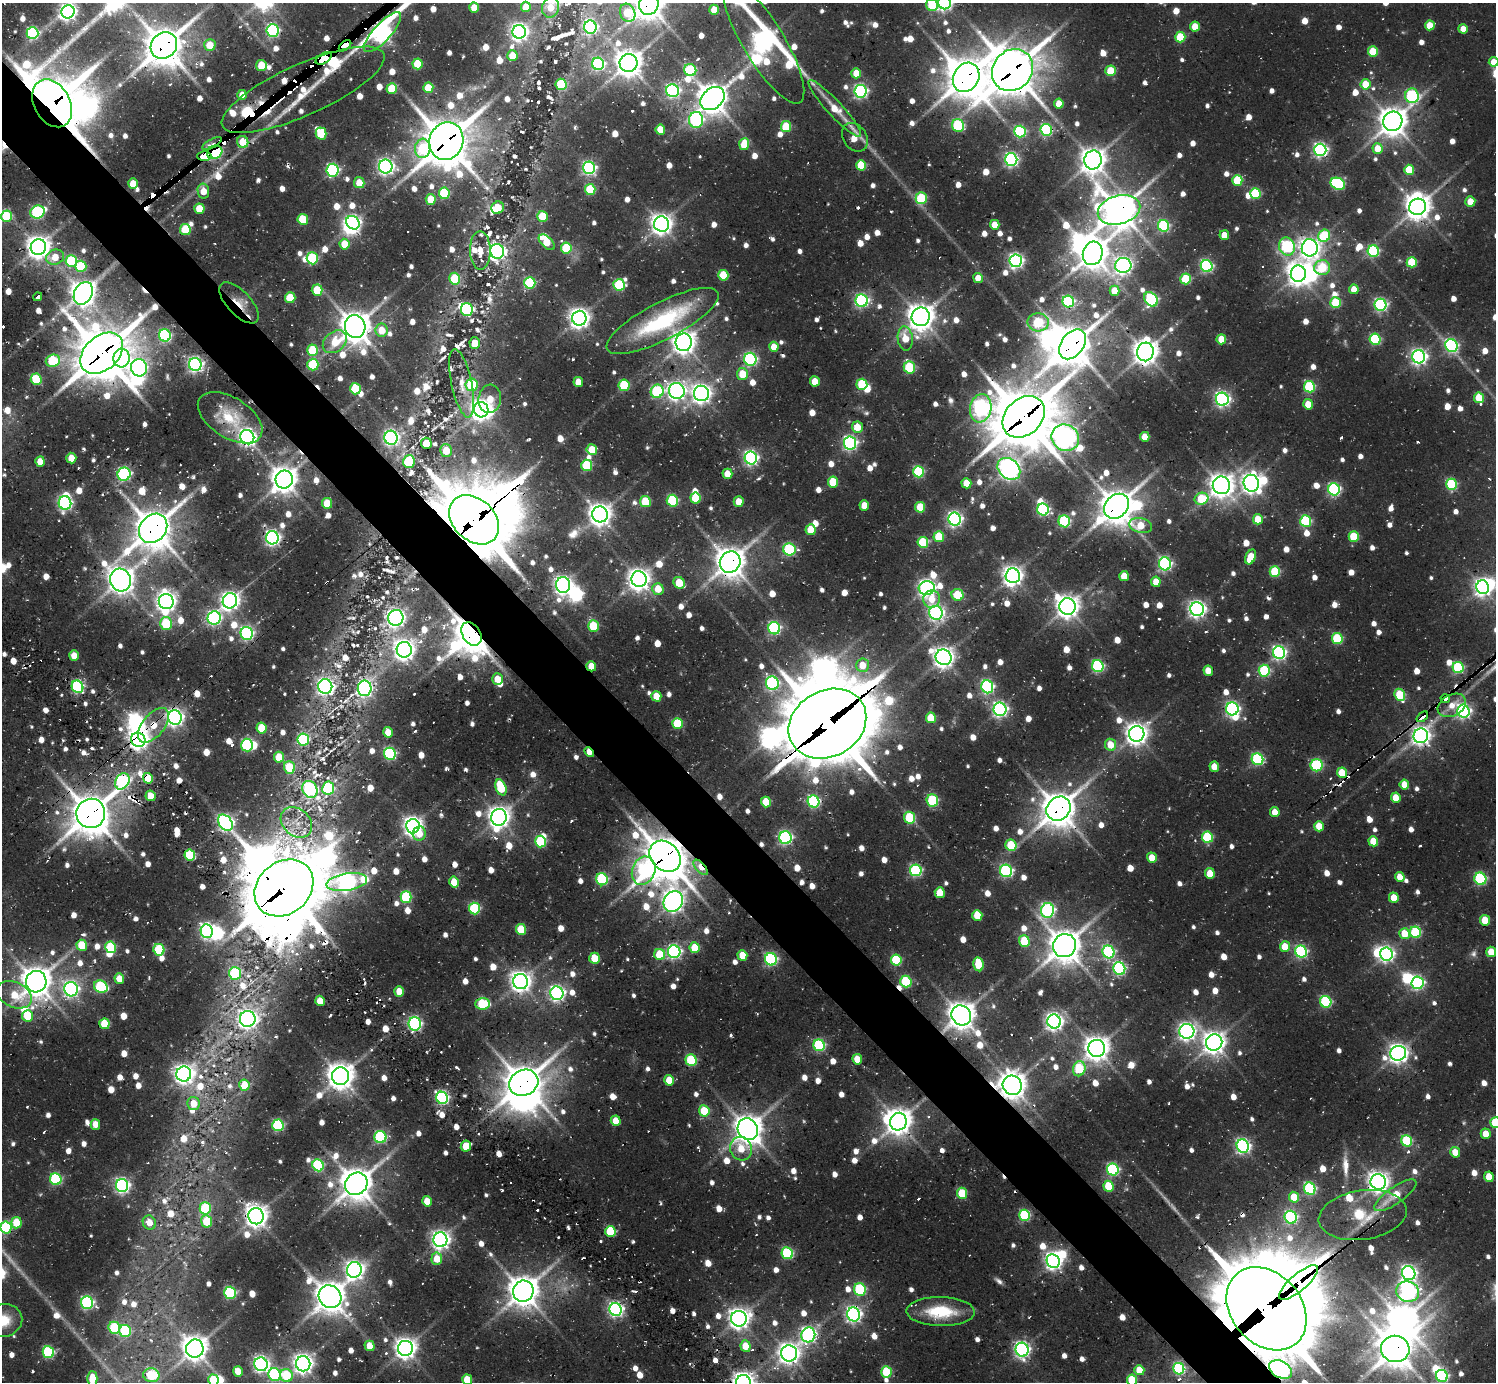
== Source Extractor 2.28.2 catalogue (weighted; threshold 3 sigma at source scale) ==
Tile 11 of 4 x 4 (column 3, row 3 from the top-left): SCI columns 3256-4749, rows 1994-3373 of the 6308 x 6285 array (HDU 1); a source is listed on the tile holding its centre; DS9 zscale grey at full resolution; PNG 1498 x 1384 px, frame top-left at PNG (2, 3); each listed source drawn as its Kron ellipse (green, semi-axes under 4 px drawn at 4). Shown black and unused: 5% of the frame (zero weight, under 2 of 3 exposures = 12% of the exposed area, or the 3 px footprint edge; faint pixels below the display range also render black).
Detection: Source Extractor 2.28.2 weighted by HDU 2 'WHT'; one run over the whole footprint, this tile lists its part. Background 0.152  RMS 0.011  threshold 0.051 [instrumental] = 3 sigma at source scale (4.5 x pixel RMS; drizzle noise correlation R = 1.50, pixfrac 1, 0.05/0.05 arcsec/px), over >= 5 px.
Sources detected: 1337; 14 too faint to see at this stretch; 45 inside a brighter object's white glare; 40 cosmic-ray / hot-pixel residue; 4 long thin detections or spike segments (spike, bleed or trail) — neither listed nor drawn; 21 inside a brighter listed object's ellipse — not listed separately; of the other 1213, all 500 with FLUX_AUTO >= 17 (the completeness limit of this list) listed and drawn (713 fainter detections not listed), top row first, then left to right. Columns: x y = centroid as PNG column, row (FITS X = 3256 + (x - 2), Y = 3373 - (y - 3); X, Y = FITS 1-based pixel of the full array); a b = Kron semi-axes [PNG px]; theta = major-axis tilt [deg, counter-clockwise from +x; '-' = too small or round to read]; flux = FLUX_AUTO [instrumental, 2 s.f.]
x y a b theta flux
944 3 6 6 - 380
649 4 11 9 75 1900
932 5 6 6 - 75
526 7 5 5 - 24
551 7 10 8 71 19
474 8 5 5 - 23
714 10 5 4 - 26
68 12 7 6 - 440
628 13 9 7 -64 44
1430 25 5 5 - 27
590 27 6 6 - 260
1195 27 5 5 - 30
1463 29 4 4 - 18
273 31 6 6 - 210
383 32 26 9 48 590
519 32 7 6 - 560
32 33 6 6 - 160
1180 37 5 5 - 46
764 42 70 20 -59 1200
210 45 6 6 - 21
164 46 14 12 44 2900
345 46 7 4 40 420
1373 52 5 5 - 47
512 56 5 5 - 25
324 58 9 5 31 3000
1494 62 5 5 - 17
629 63 9 9 - 1400
417 64 5 5 - 42
598 64 6 6 - 210
261 65 5 5 - 36
690 70 6 6 - 89
1012 70 22 19 50 3800
1111 71 5 5 - 41
856 73 5 5 - 23
966 77 15 12 60 2900
561 84 6 5 - 69
1366 84 5 5 - 30
392 88 5 5 - 45
428 88 5 5 - 31
303 90 88 25 24 2200
673 91 6 6 - 260
860 91 6 6 - 280
242 95 5 5 - 18
1412 96 7 7 - 160
712 99 13 10 41 1800
52 103 25 18 -61 5600
1059 104 5 4 - 20
835 108 38 7 -47 30
696 120 8 7 - 200
1393 121 10 9 - 1600
958 126 6 6 - 100
786 127 5 5 - 56
660 130 5 5 - 27
1046 130 6 5 - 150
1020 131 6 5 - 150
321 133 6 5 - 57
855 137 15 11 -56 22
446 141 19 17 67 4000
243 142 6 5 - 28
212 144 11 3 29 45
744 144 6 5 - 36
423 148 9 7 85 56
1378 148 5 5 - 22
1320 150 6 6 - 310
215 152 8 6 26 540
204 156 7 4 -1 1700
1011 160 6 6 - 280
1093 160 9 8 - 1400
861 165 5 5 - 42
386 166 7 6 - 450
589 168 6 6 - 230
332 170 6 6 - 220
1409 170 5 5 - 48
1237 180 5 5 - 59
359 183 5 5 - 20
133 184 5 5 - 26
1338 184 7 5 -25 150
590 190 5 5 - 68
203 191 7 5 -79 19
444 193 6 5 - 80
1255 193 5 5 - 80
921 198 6 5 - 80
431 199 5 5 - 30
1470 201 5 5 - 21
1418 207 8 8 - 1200
498 208 6 6 - 35
199 209 5 5 - 34
1119 210 22 14 15 2400
37 212 7 6 - 150
7 216 5 5 - 79
542 216 5 5 - 36
303 219 5 5 - 53
353 223 7 6 - 320
661 224 7 7 - 900
995 225 5 4 - 21
1164 226 6 5 - 130
185 230 5 5 - 70
1224 235 5 4 - 19
1324 236 6 5 - 81
547 242 10 5 -43 33
344 244 5 5 - 27
38 247 8 7 - 1100
1287 247 9 8 - 130
566 248 5 5 - 65
1310 248 8 8 - 790
480 250 19 10 -89 18
497 251 7 7 - 450
1373 251 6 5 - 130
1093 253 12 10 74 1900
55 257 9 7 17 19
312 258 6 5 - 110
71 261 6 5 - 110
1016 261 6 6 - 370
1412 262 5 5 - 59
1123 265 8 7 - 570
81 266 6 5 - 74
1207 266 6 5 - 200
1322 268 8 7 - 54
1298 274 8 7 - 950
723 275 5 5 - 49
978 278 5 4 - 17
454 279 6 5 - 47
1186 279 5 5 - 69
530 283 6 5 - 110
619 285 6 6 - 88
1354 289 5 4 - 19
317 290 5 5 - 45
1115 291 5 5 - 24
83 293 12 8 61 1400
38 297 4 4 - 76
290 298 5 5 - 35
1151 299 8 6 -51 180
862 301 6 6 - 250
1068 302 6 5 - 160
239 303 26 12 -47 19
1336 303 5 5 - 64
1380 305 6 6 - 240
467 309 6 6 - 150
921 317 9 9 - 1400
579 318 7 7 - 790
662 321 62 18 27 130
1038 322 10 9 - 86
355 327 11 10 - 2000
382 330 6 6 - 22
165 335 6 6 - 170
905 339 12 7 -82 25
1221 339 5 5 - 28
1375 339 5 5 - 110
335 342 13 10 40 29
684 342 9 8 - 1200
475 343 6 5 - 19
1073 344 17 11 53 2800
1451 346 6 6 - 220
774 347 5 4 - 18
313 350 5 5 - 65
1145 352 9 8 - 1300
102 353 24 17 43 5000
1419 357 6 6 - 410
121 358 9 8 - 160
750 359 6 6 - 210
53 361 7 6 - 83
195 364 6 6 - 360
313 365 6 5 - 74
909 367 6 5 - 82
139 368 8 8 - 310
742 374 6 5 - 29
36 379 6 5 - 68
815 381 5 5 - 25
578 382 5 5 - 20
462 383 35 10 -78 22
862 384 5 5 - 74
472 385 6 6 - 65
624 385 6 5 - 76
1309 387 5 5 - 110
355 389 6 5 - 48
657 391 7 6 - 130
677 391 8 8 - 580
701 393 8 7 - 740
1479 398 5 5 - 39
490 399 14 11 82 20
1222 399 6 6 - 380
1308 404 5 4 - 26
981 408 14 10 80 400
481 410 7 7 - 870
1024 417 23 18 44 5200
230 418 36 20 -32 41
857 427 5 5 - 23
247 437 7 6 - 520
1145 437 5 4 - 22
391 438 7 6 - 370
1065 438 14 13 - 890
426 443 5 5 - 25
850 443 6 6 - 300
592 450 5 5 - 33
446 451 6 6 - 24
71 458 5 5 - 23
751 458 6 6 - 330
40 461 5 5 - 18
409 461 6 6 - 65
587 465 5 5 - 80
1009 469 12 9 -42 900
918 472 6 5 - 100
124 474 6 6 - 220
727 474 5 5 - 22
284 479 9 8 - 1400
833 482 5 5 - 42
966 483 5 5 - 24
1251 483 8 7 - 740
1451 484 6 5 - 110
1221 485 9 8 - 1100
1334 489 6 6 - 190
695 498 5 5 - 51
1202 499 7 6 - 55
672 501 6 5 - 110
645 502 5 5 - 54
739 502 5 5 - 23
65 503 7 6 - 280
327 503 5 5 - 40
864 505 5 4 - 20
1116 506 14 11 44 2300
920 507 5 5 - 40
1043 509 6 6 - 200
600 514 8 8 - 1100
955 519 6 6 - 360
1258 519 5 5 - 28
474 520 28 20 -44 9100
1064 521 6 5 - 120
1306 521 6 5 - 120
1141 525 11 7 -14 34
153 528 16 13 50 2800
811 530 5 5 - 28
1354 536 5 5 - 49
939 537 5 5 - 47
272 538 6 6 - 380
923 542 5 5 - 68
789 549 6 6 - 150
1251 557 8 5 65 31
730 562 11 10 - 1900
1165 564 6 6 - 230
1275 572 5 5 - 74
1013 576 7 7 - 770
1124 576 5 5 - 25
639 579 8 7 - 960
120 580 11 10 - 1500
1156 582 5 5 - 21
679 583 6 5 - 33
563 585 8 7 - 630
1483 587 7 6 - 540
927 588 8 7 - 510
658 589 6 5 - 23
957 595 6 5 - 53
932 599 8 8 - 18
166 601 7 7 - 730
230 601 7 7 - 650
1068 606 8 8 - 1100
1197 609 7 6 - 510
936 613 7 6 - 360
214 618 7 6 - 270
396 618 8 7 - 520
166 624 6 6 - 81
593 626 5 5 - 53
774 628 6 6 - 190
247 633 6 6 - 250
471 634 13 9 -59 2600
1337 639 5 5 - 83
404 650 8 7 - 880
1279 653 6 6 - 310
74 656 5 5 - 20
944 657 8 7 - 890
862 665 7 6 - 21
591 666 5 5 - 21
1098 666 6 5 - 170
1458 667 6 5 - 110
1208 671 5 4 - 20
1264 671 6 5 - 95
498 679 6 5 - 22
772 683 7 6 - 220
78 687 6 5 - 190
325 687 7 7 - 420
987 687 6 6 - 230
365 688 8 7 - 310
1400 695 6 5 - 65
656 696 5 5 - 27
1445 699 5 3 - 50
1452 705 15 10 28 32
1000 709 7 6 - 370
1232 709 6 6 - 290
1463 711 6 6 - 310
175 717 7 7 - 510
1422 717 7 3 39 59
931 718 5 5 - 41
677 724 5 5 - 58
827 724 41 33 30 11000
154 725 20 11 52 27
261 728 5 5 - 37
388 732 5 4 - 18
1137 734 8 7 - 950
1421 736 7 7 - 590
303 739 6 6 - 100
138 740 7 7 - 750
247 745 6 6 - 130
1110 745 6 5 - 22
589 752 5 3 - 18
390 754 6 5 - 170
279 757 5 5 - 32
1257 759 6 5 - 150
1317 765 6 6 - 120
289 767 6 5 - 48
1214 767 5 4 - 19
1342 773 5 5 - 39
148 778 5 5 - 31
122 781 9 6 58 230
1404 784 5 4 - 21
501 787 8 5 -69 65
328 788 6 6 - 110
310 789 9 7 -60 190
151 796 5 5 - 22
1396 798 5 5 - 23
932 800 6 5 - 95
814 801 6 5 - 180
766 802 5 5 - 34
1058 809 13 11 46 2300
1275 812 5 4 - 17
91 813 15 14 - 3000
499 817 8 7 - 990
910 818 6 5 - 71
296 822 17 13 -41 24
225 823 9 6 -51 430
413 826 7 7 - 670
1319 826 5 5 - 25
419 834 7 6 - 18
1207 837 6 5 - 82
785 838 6 6 - 230
540 841 6 5 - 93
1373 841 5 5 - 28
1011 845 6 5 - 56
190 855 5 5 - 82
665 856 17 14 -44 3500
1152 858 5 5 - 20
701 867 9 4 -48 18
916 870 6 5 - 170
644 871 14 11 69 130
1006 871 6 6 - 200
1210 873 5 5 - 23
1400 877 5 4 - 18
602 879 6 5 - 130
1480 879 6 6 - 140
347 882 21 8 8 600
454 882 5 5 - 21
284 888 32 26 40 6200
940 893 5 5 - 24
406 897 6 5 - 100
1394 898 5 5 - 25
673 901 11 9 57 950
474 908 6 5 - 110
1047 910 7 6 - 270
977 915 5 5 - 37
1485 920 5 5 - 32
521 929 5 5 - 46
207 931 7 6 - 310
1415 932 6 5 - 87
1404 934 5 5 - 29
1024 941 5 5 - 53
82 945 5 5 - 40
1064 946 12 11 - 2200
110 947 6 5 - 79
1285 947 5 5 - 27
695 948 5 5 - 41
159 950 6 5 - 89
674 952 6 6 - 280
1109 952 6 6 - 180
1301 952 6 6 - 190
1491 952 5 5 - 30
660 954 5 5 - 44
1386 954 6 6 - 370
742 955 5 5 - 30
595 958 6 5 - 34
771 959 6 6 - 200
896 960 6 5 - 79
978 964 7 5 -79 47
1119 968 6 6 - 210
235 973 6 6 - 99
119 979 5 5 - 19
906 981 6 5 - 84
36 982 11 10 - 1900
521 982 7 7 - 870
1417 983 6 6 - 240
101 987 7 6 - 120
71 989 7 6 - 350
399 991 5 5 - 21
557 993 7 6 - 360
14 995 18 12 -25 33
320 1001 5 5 - 21
1326 1002 6 5 - 130
483 1004 7 6 - 80
961 1015 10 9 - 1600
27 1016 6 5 - 34
248 1019 8 8 - 550
1054 1021 7 6 - 560
104 1024 5 5 - 39
415 1024 6 6 - 260
1187 1031 7 7 - 490
1214 1043 8 8 - 1100
819 1045 6 5 - 140
1097 1048 8 8 - 1300
1398 1053 8 7 - 720
857 1059 5 5 - 29
691 1060 6 5 - 89
1079 1069 7 6 - 56
184 1074 7 7 - 740
340 1076 9 8 - 1500
669 1080 5 5 - 25
524 1083 15 12 26 2700
244 1085 5 5 - 35
1012 1085 10 9 - 1400
442 1098 6 5 - 250
194 1103 7 6 - 18
704 1111 5 5 - 45
616 1121 5 5 - 21
898 1122 9 8 - 1400
1495 1123 5 5 - 55
95 1124 5 5 - 17
278 1125 6 5 - 140
748 1129 11 10 - 1700
1486 1134 5 5 - 20
380 1137 6 6 - 150
1407 1141 6 5 - 100
466 1146 5 5 - 29
1243 1146 7 6 - 340
741 1149 12 10 -66 25
1455 1152 5 5 - 21
318 1165 6 5 - 120
1113 1170 6 5 - 180
1489 1177 5 5 - 21
56 1179 6 5 - 130
1378 1182 7 7 - 880
356 1184 12 10 48 2100
122 1186 6 6 - 350
1108 1186 5 5 - 38
1310 1189 6 5 - 170
962 1193 6 5 - 52
1395 1195 25 8 35 29
1294 1197 5 5 - 26
427 1201 5 4 - 21
205 1208 6 5 - 69
1024 1215 5 5 - 100
1363 1215 44 24 8 51
256 1216 8 7 - 1100
1291 1217 6 6 - 180
207 1221 6 5 - 40
16 1223 5 5 - 34
149 1223 7 6 - 17
6 1227 6 5 - 130
610 1231 5 5 - 74
440 1240 7 7 - 630
787 1253 6 5 - 120
437 1259 6 5 - 25
1053 1261 7 6 - 540
354 1270 8 7 - 610
1409 1273 7 6 - 390
1299 1283 24 8 41 1300
860 1289 6 6 - 110
523 1291 11 10 - 1900
1408 1292 11 10 - 390
230 1293 6 5 - 160
330 1297 12 10 -44 2000
87 1303 6 6 - 230
1266 1309 46 35 -49 16000
616 1310 6 6 - 360
941 1312 34 14 -1 54
854 1314 7 6 - 410
739 1319 8 8 - 860
3 1321 19 16 12 34
114 1328 6 5 - 68
125 1331 6 6 - 89
808 1335 7 7 - 370
370 1346 5 5 - 24
746 1346 6 5 - 28
405 1348 7 7 - 930
195 1349 9 9 - 1400
1395 1349 14 13 - 2400
1022 1350 7 6 - 400
48 1352 6 5 - 130
789 1353 8 8 - 870
261 1364 7 6 - 420
303 1364 7 7 - 780
1179 1369 6 5 - 130
1280 1369 12 8 -28 650
1139 1370 5 4 - 24
238 1371 5 4 - 20
886 1372 5 5 - 64
275 1374 6 6 - 150
151 1375 8 7 - 70
286 1375 6 6 - 60
1442 1376 6 6 - 180
92 1378 7 5 90 30
213 1380 6 5 - 54
467 1380 5 5 - 32
1132 1380 5 5 - 52
743 1382 7 7 - 930
Overlapping masked pixels (flux is a lower limit): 55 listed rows (the first 20) at x y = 649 4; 383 32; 164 46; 345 46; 324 58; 1012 70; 966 77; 303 90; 52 103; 446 141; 212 144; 215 152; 204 156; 1119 210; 239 303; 1073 344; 1145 352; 102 353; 1024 417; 284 479
Isophote crosses this tile's border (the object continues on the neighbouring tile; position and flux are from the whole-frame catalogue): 16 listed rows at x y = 944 3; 649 4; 932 5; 551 7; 383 32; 764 42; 1494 62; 1495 1123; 6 1227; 3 1321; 1442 1376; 92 1378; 213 1380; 467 1380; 1132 1380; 743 1382